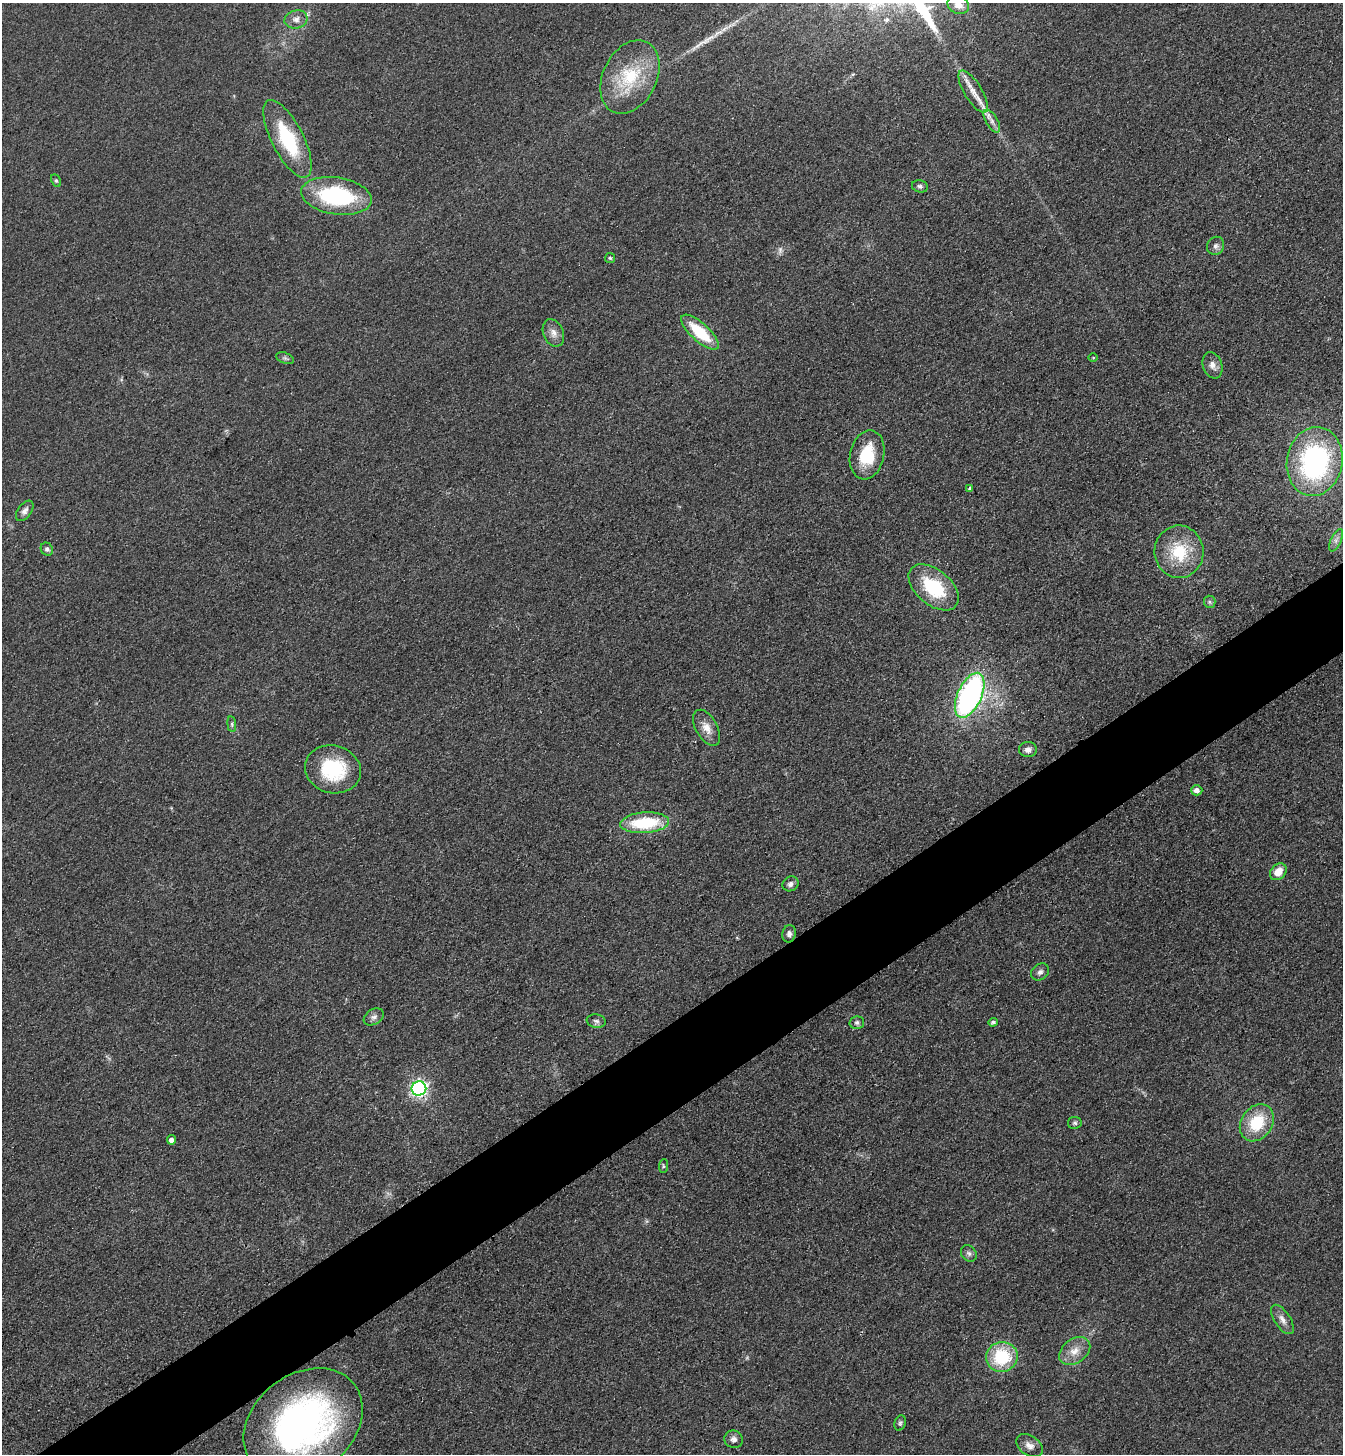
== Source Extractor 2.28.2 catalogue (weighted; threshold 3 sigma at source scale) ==
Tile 7 of 4 x 4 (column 3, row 2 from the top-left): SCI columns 2862-4202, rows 2935-4386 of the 5861 x 5869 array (HDU 1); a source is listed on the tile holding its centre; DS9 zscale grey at full resolution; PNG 1345 x 1456 px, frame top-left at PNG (2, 3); each listed source drawn as its Kron ellipse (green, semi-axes under 4 px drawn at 4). Shown black and unused: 6% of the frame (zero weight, under 3 of 4 exposures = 3% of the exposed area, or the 3 px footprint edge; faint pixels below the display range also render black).
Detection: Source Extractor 2.28.2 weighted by HDU 2 'WHT'; one run over the whole footprint, this tile lists its part. Background 0.0777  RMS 0.0098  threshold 0.0442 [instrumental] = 3 sigma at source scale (4.5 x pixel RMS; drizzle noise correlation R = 1.50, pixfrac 1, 0.05/0.05 arcsec/px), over >= 5 px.
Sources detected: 56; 1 too faint to see at this stretch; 1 long thin detection or spike segment (spike, bleed or trail) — neither listed nor drawn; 1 inside a brighter listed object's ellipse — not listed separately; the other 53 listed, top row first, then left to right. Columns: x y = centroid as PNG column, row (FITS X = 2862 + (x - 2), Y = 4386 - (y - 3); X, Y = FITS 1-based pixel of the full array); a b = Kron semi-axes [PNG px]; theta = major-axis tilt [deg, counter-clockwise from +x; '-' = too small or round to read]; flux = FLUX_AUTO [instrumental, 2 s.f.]
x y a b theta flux
958 5 11 9 -23 11
296 19 11 9 16 6.4
630 77 39 27 64 58
973 92 24 8 -58 13
992 121 13 6 -60 4.9
287 139 43 16 -63 68
56 181 6 4 -62 1.6
920 186 8 6 -13 2.9
336 196 35 18 -9 110
1216 246 9 8 - 3.9
610 258 5 5 - 1.4
700 332 24 9 -42 41
553 333 14 10 -67 7.5
285 358 9 5 -21 2.4
1093 358 5 3 - 0.89
1213 365 13 9 -70 6.6
867 455 25 17 77 39
1315 461 35 28 80 180
970 488 4 4 - 1.7
25 511 12 6 53 4.5
1336 540 12 5 64 4.4
47 549 7 6 - 2.5
1179 552 26 24 -89 46
934 587 29 17 -40 57
1210 602 6 5 - 2.1
970 695 24 12 65 270
232 724 8 4 -82 1.9
707 728 20 10 -60 11
1028 750 9 7 4 5.1
333 769 28 23 -14 64
1197 790 5 5 - 5.4
645 823 24 10 4 57
1278 872 9 7 46 14
790 884 8 7 - 4
789 934 9 6 78 3.9
1040 972 9 7 40 3.7
374 1017 11 7 32 4.1
596 1021 9 6 -9 3.1
993 1022 5 4 - 2
857 1023 7 6 - 2.6
419 1089 7 7 - 280
1075 1123 7 6 - 2
1257 1123 20 15 55 41
171 1140 4 4 - 4.1
663 1166 7 4 85 1.5
969 1253 9 7 -52 3.1
1282 1319 17 8 -57 6.7
1075 1351 17 12 35 13
1002 1357 16 15 - 55
900 1423 8 5 70 2.1
303 1424 65 49 38 370
734 1439 9 8 - 4.9
1029 1446 14 9 -33 7
Isophote crosses this tile's border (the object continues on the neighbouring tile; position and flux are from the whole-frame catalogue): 2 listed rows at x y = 958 5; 303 1424